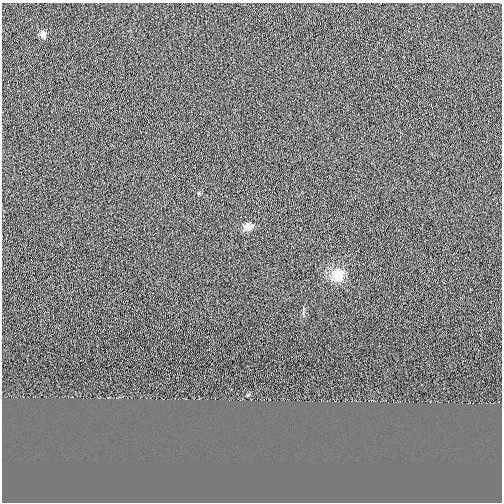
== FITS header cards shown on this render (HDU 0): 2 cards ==
NAXIS1  =                  500
NAXIS2  =                  500

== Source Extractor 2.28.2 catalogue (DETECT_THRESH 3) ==
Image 500 x 500 px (HDU 0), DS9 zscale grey, 1 PNG px = 1 image px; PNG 504 x 504 px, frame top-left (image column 1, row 500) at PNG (2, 3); no overlay
Background 2.74e-05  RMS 0.019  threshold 0.0577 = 3 sigma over >= 5 px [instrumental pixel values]
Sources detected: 4; all 4 listed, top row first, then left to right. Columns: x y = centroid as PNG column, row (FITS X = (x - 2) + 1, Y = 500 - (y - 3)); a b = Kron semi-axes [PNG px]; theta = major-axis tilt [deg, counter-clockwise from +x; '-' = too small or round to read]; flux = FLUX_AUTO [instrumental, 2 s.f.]
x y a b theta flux
42 34 6 6 - 7.7
248 227 12 9 20 8.9
338 275 17 16 - 24
248 394 5 3 - 1.2